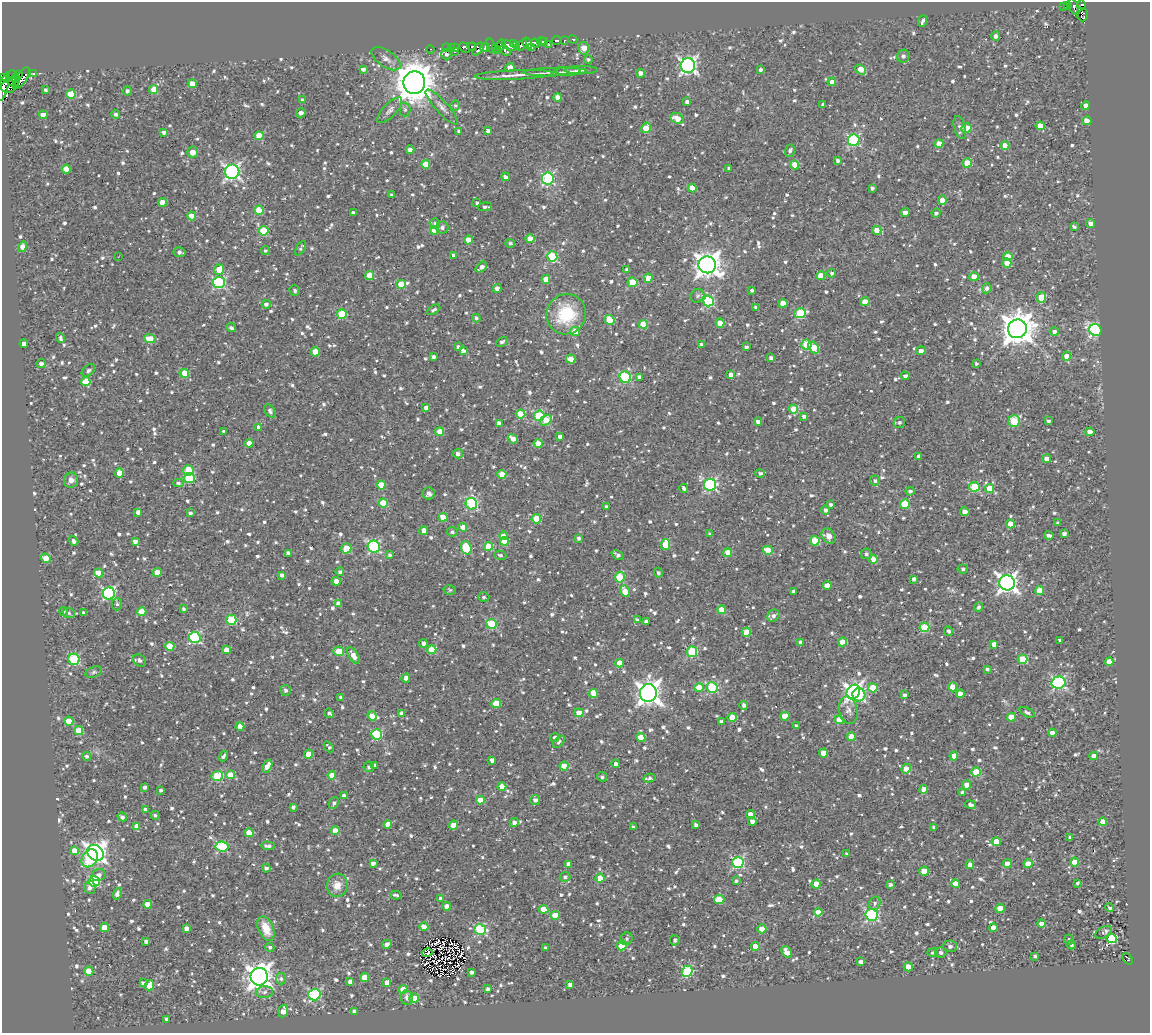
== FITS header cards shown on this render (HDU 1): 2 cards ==
NAXIS1  =                 1148
NAXIS2  =                 1031

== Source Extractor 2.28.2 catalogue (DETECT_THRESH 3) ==
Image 1148 x 1031 px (HDU 1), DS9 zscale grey, 1 PNG px = 1 image px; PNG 1152 x 1035 px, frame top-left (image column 1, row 1031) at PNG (2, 2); each listed source drawn as its Kron ellipse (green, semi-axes under 4 px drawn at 4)
Background 0.723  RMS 0.7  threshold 2.1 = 3 sigma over >= 5 px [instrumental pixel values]
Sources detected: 1272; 8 with non-positive FLUX_AUTO (blend fragments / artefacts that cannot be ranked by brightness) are neither listed nor drawn; of the other 1264, the 500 brightest by FLUX_AUTO listed and drawn (764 fainter detections omitted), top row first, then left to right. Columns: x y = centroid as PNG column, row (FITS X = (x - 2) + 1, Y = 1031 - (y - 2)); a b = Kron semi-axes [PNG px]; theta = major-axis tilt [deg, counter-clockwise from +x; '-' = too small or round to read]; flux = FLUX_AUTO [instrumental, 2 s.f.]
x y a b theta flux
1082 4 4 2 - 170
1068 5 3 3 - 340
1064 7 3 3 - 130
1074 7 8 3 -71 650
1083 15 6 5 - 320
923 21 6 3 69 130
996 36 5 4 - 170
573 39 4 3 - 120
557 40 5 3 - 440
542 41 4 3 - 520
564 41 3 3 - 860
545 42 3 2 - 300
514 43 3 3 - 220
527 43 6 3 -58 940
536 43 5 3 - 1400
501 45 6 3 70 370
517 45 3 2 - 130
522 45 6 4 57 880
549 45 3 2 - 420
491 46 7 4 -74 480
509 46 8 4 -28 1500
455 47 3 2 - 120
472 47 4 3 - 220
531 47 3 3 - 1700
447 48 3 3 - 150
451 48 3 3 - 540
464 48 6 4 -51 550
485 48 5 4 - 540
496 48 4 3 - 180
584 48 6 5 - 760
431 49 4 3 - 170
478 49 8 4 47 490
498 51 3 3 - 120
505 51 6 3 -39 160
455 52 3 2 - 110
446 54 5 5 - 100
903 56 6 6 - 180
386 59 17 8 -35 340
588 59 4 4 - 100
688 65 7 7 - 16000
510 67 4 4 - 720
363 69 4 3 - 190
761 69 3 3 - 120
861 69 6 4 -36 960
581 70 17 3 0 180
568 71 12 3 2 130
555 72 32 3 1 370
34 73 4 3 - 120
641 73 4 4 - 460
13 74 4 2 - 340
18 74 2 2 - 190
514 75 40 4 2 540
2 78 4 3 - 200
16 78 4 2 - 710
21 78 13 5 54 1600
13 82 6 4 -33 600
832 82 4 4 - 360
414 83 11 11 - 130000
192 84 4 4 - 640
4 87 14 4 75 830
9 87 7 6 - 650
154 89 4 4 - 1000
46 90 4 3 - 110
127 91 4 4 - 150
71 94 4 4 - 1500
557 97 4 4 - 440
303 100 4 4 - 140
687 102 4 4 - 200
823 105 3 3 - 110
455 106 5 5 - 100
1086 106 4 4 - 250
442 107 23 6 -48 300
390 110 16 6 46 240
405 110 7 5 90 110
301 113 5 4 - 250
115 114 4 4 - 130
43 115 4 4 - 510
677 118 7 5 -23 700
1087 121 5 4 - 860
1040 126 4 4 - 640
960 127 12 5 -74 200
646 128 5 4 - 780
966 128 5 4 - 1300
459 131 4 3 - 130
488 131 4 4 - 310
164 132 4 3 - 160
259 136 4 4 - 960
854 140 6 5 - 5300
939 144 4 4 - 780
1005 145 4 4 - 620
410 150 4 4 - 370
790 150 6 4 72 150
193 152 5 5 - 400
838 161 3 3 - 130
967 163 4 4 - 1100
426 164 4 4 - 880
795 165 4 4 - 750
729 168 3 3 - 100
66 169 4 4 - 990
232 172 7 7 - 13000
506 177 4 3 - 200
548 178 6 6 - 5600
692 188 4 4 - 770
872 188 4 3 - 120
391 194 3 3 - 110
942 200 4 4 - 630
162 202 4 4 - 710
477 203 4 3 - 110
485 207 7 3 4 100
259 210 4 4 - 1400
353 213 3 3 - 240
905 213 4 4 - 360
936 213 4 4 - 130
192 216 4 4 - 920
435 223 5 5 - 110
1090 224 4 4 - 520
442 227 6 6 - 150
1074 227 4 3 - 120
434 230 4 4 - 660
877 230 4 4 - 740
263 231 5 4 - 1900
530 239 4 4 - 870
468 240 4 4 - 800
510 243 4 4 - 110
23 247 5 4 - 550
301 248 8 4 57 100
265 250 4 4 - 100
179 252 6 5 - 170
454 255 4 3 - 180
552 256 5 5 - 3100
1008 256 4 4 - 740
118 257 3 2 - 150
1007 263 4 4 - 590
707 265 9 8 - 48000
481 267 6 4 40 250
219 269 5 5 - 800
627 269 4 3 - 140
832 273 4 4 - 110
370 275 4 4 - 890
821 276 4 4 - 910
974 277 4 4 - 710
648 278 4 4 - 850
546 279 4 4 - 800
632 282 5 5 - 1300
219 283 6 5 - 5300
401 284 5 4 - 1100
497 288 4 4 - 260
987 288 5 4 - 180
295 290 5 5 - 100
752 291 3 3 - 100
697 296 7 6 - 120
1041 297 5 4 - 830
708 301 5 5 - 4100
865 302 4 4 - 890
783 303 4 4 - 680
266 304 4 4 - 150
756 307 4 3 - 120
434 310 7 3 30 120
800 313 6 5 - 2900
342 314 5 5 - 2100
566 314 20 19 - 2600
476 318 4 3 - 120
610 320 5 4 - 1500
720 323 4 4 - 920
643 324 4 4 - 930
231 328 5 4 - 120
1017 329 9 9 - 90000
1095 330 6 6 - 8900
575 331 5 4 - 730
1054 332 5 4 - 180
60 338 5 3 - 120
150 338 6 4 -4 820
502 342 6 4 30 120
24 344 4 4 - 300
701 344 3 3 - 130
806 344 5 5 - 2200
458 347 4 4 - 110
746 347 4 3 - 100
814 347 6 4 -55 1000
463 351 4 3 - 220
921 351 5 4 - 270
315 352 4 4 - 850
1067 356 4 4 - 370
434 357 3 3 - 160
771 358 4 3 - 190
571 359 5 4 - 960
976 363 3 3 - 100
41 364 4 4 - 230
88 370 8 5 42 140
184 373 5 4 - 1300
731 375 4 4 - 370
905 376 4 4 - 140
625 377 6 5 - 4300
639 377 4 3 - 140
86 382 4 4 - 1300
426 408 4 4 - 200
794 409 4 4 - 1400
270 411 7 4 -60 160
520 414 5 4 - 1700
539 416 5 5 - 2600
804 416 4 4 - 130
546 420 6 4 34 1100
758 421 4 3 - 240
1014 421 6 5 - 2100
1048 421 4 3 - 110
899 422 6 5 - 110
499 423 4 4 - 300
259 427 4 4 - 250
224 432 4 3 - 160
439 432 4 4 - 660
1090 432 4 4 - 580
560 437 4 4 - 270
513 439 5 4 - 350
249 443 4 4 - 410
538 443 4 4 - 490
458 454 5 4 - 210
919 456 4 4 - 190
1047 459 4 4 - 450
188 470 5 5 - 1100
119 473 4 4 - 930
760 473 5 4 - 110
502 474 4 4 - 940
189 478 5 5 - 3100
71 480 7 7 - 290
875 481 5 5 - 110
178 483 5 4 - 110
381 485 4 4 - 990
710 485 6 6 - 7200
974 487 5 5 - 2500
684 488 4 3 - 140
990 488 4 4 - 840
910 491 4 3 - 110
429 493 6 6 - 190
383 503 4 4 - 1300
471 504 6 5 - 4900
905 504 5 4 - 2000
830 505 3 3 - 110
606 507 3 3 - 140
825 510 4 4 - 180
138 512 4 3 - 230
965 512 4 4 - 460
190 513 4 3 - 120
443 517 4 4 - 1100
536 519 4 4 - 1400
1058 523 3 3 - 100
1010 524 4 4 - 850
463 527 4 4 - 800
424 531 4 4 - 510
452 532 5 5 - 110
710 534 4 3 - 110
1064 534 4 3 - 210
1049 535 5 3 - 150
504 536 4 4 - 560
829 536 8 6 -50 440
579 538 4 3 - 140
74 541 5 4 - 140
135 541 4 4 - 230
504 541 4 4 - 870
815 541 5 5 - 1500
665 544 5 4 - 1500
488 546 4 4 - 1200
374 547 6 6 - 6500
346 548 5 5 - 1500
466 548 7 5 -71 2500
768 550 5 4 - 1200
288 553 4 3 - 170
728 553 4 4 - 1100
866 554 5 5 - 100
390 555 4 3 - 99
500 555 6 5 - 120
617 555 6 3 -35 150
46 558 5 4 - 830
873 559 4 4 - 810
963 569 5 4 - 100
157 572 4 4 - 620
340 572 4 4 - 120
98 573 4 4 - 870
658 573 5 4 - 110
282 575 4 4 - 180
620 577 5 4 - 1700
914 579 4 4 - 160
336 581 5 4 - 400
1007 583 8 7 - 24000
827 585 4 4 - 350
450 590 6 5 - 100
625 591 6 4 -63 1000
793 591 4 3 - 110
1039 591 4 4 - 530
109 593 6 6 - 6800
484 597 5 4 - 120
117 604 6 5 - 100
338 604 4 4 - 240
978 607 4 4 - 140
183 609 4 4 - 110
722 610 4 4 - 940
64 611 4 4 - 120
142 611 5 4 - 880
69 613 6 5 - 100
83 613 3 3 - 110
773 616 7 5 52 190
637 619 4 4 - 100
231 620 5 5 - 2500
646 622 4 3 - 200
491 624 5 5 - 2700
924 627 5 4 - 2400
949 631 5 4 - 110
746 632 4 4 - 1000
195 637 6 5 - 5200
1060 640 4 3 - 140
800 642 4 4 - 180
843 642 4 4 - 980
423 643 4 4 - 210
994 644 4 4 - 280
170 646 4 4 - 1500
226 650 4 4 - 490
432 650 4 4 - 1100
339 651 5 4 - 1400
692 652 5 5 - 3200
353 655 9 4 -59 420
74 659 5 5 - 3800
1022 659 5 4 - 2000
140 660 7 5 -38 170
1109 662 4 4 - 420
619 663 4 4 - 500
987 669 3 3 - 110
94 672 9 5 16 110
406 678 4 4 - 440
1058 683 7 6 - 8300
953 687 4 4 - 870
699 688 4 4 - 1000
712 688 5 5 - 3500
873 688 5 4 - 900
286 690 5 5 - 140
853 692 7 6 - 19000
648 693 9 8 - 40000
594 694 4 4 - 980
960 694 4 4 - 420
859 695 6 6 - 2200
905 695 4 3 - 170
341 697 4 3 - 140
496 704 5 4 - 1200
744 705 4 4 - 160
848 710 14 9 -77 300
1027 712 8 4 -26 150
329 713 5 4 - 100
401 713 4 4 - 160
579 713 4 4 - 930
372 716 5 4 - 680
785 716 5 4 - 750
732 717 5 4 - 830
1011 717 4 4 - 1100
839 720 4 4 - 930
69 721 4 4 - 950
721 722 3 3 - 160
240 726 4 4 - 630
796 726 4 3 - 110
79 730 4 4 - 1300
1052 733 4 4 - 310
377 734 5 5 - 3200
555 737 4 4 - 160
641 737 4 4 - 960
851 737 4 4 - 930
559 742 7 4 46 100
329 747 6 3 -49 98
824 753 4 4 - 800
309 754 4 4 - 930
87 756 4 4 - 120
223 756 5 3 - 130
954 756 4 4 - 880
1094 756 4 4 - 400
492 760 4 4 - 240
616 764 4 4 - 210
375 765 4 3 - 120
267 766 7 4 63 450
564 766 4 4 - 850
369 767 5 5 - 120
906 769 5 4 - 720
976 772 4 4 - 1300
231 775 4 4 - 1100
332 775 4 4 - 550
217 776 6 4 19 2400
602 777 5 4 - 110
650 778 6 4 15 110
966 785 4 4 - 440
502 786 4 4 - 1000
145 787 4 3 - 160
924 789 4 4 - 490
161 790 3 3 - 110
962 792 4 3 - 130
344 796 4 4 - 270
480 800 4 4 - 900
535 800 5 5 - 190
334 803 6 4 64 120
970 805 6 3 -9 160
293 807 4 3 - 120
146 810 4 4 - 310
751 814 4 4 - 500
155 815 4 4 - 100
122 817 5 3 - 180
752 821 4 4 - 170
514 822 4 4 - 190
1103 822 4 4 - 990
388 824 4 4 - 610
453 825 5 4 - 750
696 825 4 3 - 160
137 826 4 4 - 400
633 827 4 3 - 130
934 827 4 4 - 150
335 831 4 4 - 880
249 833 4 4 - 820
1070 837 4 3 - 100
996 842 4 4 - 870
222 846 6 5 - 3700
268 846 7 3 -4 140
74 851 4 4 - 650
95 853 9 7 -46 27000
847 854 4 3 - 150
90 858 10 7 54 1700
1075 862 4 4 - 870
373 863 4 4 - 230
738 863 6 5 - 5900
569 864 4 4 - 390
1007 864 4 4 - 740
1028 864 4 4 - 880
970 865 4 4 - 420
266 868 4 4 - 130
924 871 4 4 - 930
98 875 7 6 - 220
565 877 5 5 - 120
600 878 4 4 - 930
94 881 5 5 - 4000
736 881 4 4 - 100
1077 883 3 3 - 100
816 884 4 4 - 880
890 884 4 4 - 140
956 884 4 4 - 810
337 885 11 10 - 520
90 887 6 5 - 220
117 894 6 4 72 180
396 895 6 3 -13 100
441 898 4 3 - 190
719 900 5 4 - 1200
875 903 7 6 - 120
147 904 4 4 - 570
447 906 4 4 - 460
1000 908 4 4 - 840
1110 908 4 3 - 100
544 909 4 4 - 920
818 912 4 4 - 310
555 915 4 4 - 1100
872 915 6 6 - 7000
1041 924 4 4 - 350
424 927 4 4 - 920
993 927 4 4 - 440
104 928 4 4 - 780
186 928 4 4 - 290
266 929 13 7 -68 910
762 929 4 4 - 1000
480 930 6 5 - 4300
1103 932 9 5 29 170
1112 938 5 4 - 8300
626 939 6 5 - 110
675 940 5 5 - 110
1069 940 5 5 - 100
146 941 4 3 - 160
387 944 5 4 - 250
622 945 5 4 - 1400
1071 945 4 4 - 130
755 946 4 4 - 740
950 946 7 6 - 190
270 947 5 4 - 110
545 948 4 3 - 160
787 952 6 4 -55 370
941 952 6 5 - 140
427 953 5 4 - 170
932 953 5 4 - 99
1035 956 3 3 - 110
1128 959 6 3 -53 400
860 962 4 3 - 200
908 967 4 4 - 770
89 971 4 4 - 1200
687 971 5 5 - 3700
471 972 4 3 - 130
259 977 9 8 - 50000
365 977 4 4 - 680
281 978 6 5 - 120
350 981 4 4 - 220
387 982 4 4 - 340
143 983 4 3 - 130
570 984 4 4 - 250
149 985 5 4 - 540
403 989 4 4 - 1100
488 989 3 3 - 150
264 992 8 6 4 160
314 995 6 5 - 4700
407 998 7 6 - 260
414 998 4 4 - 1200
283 1011 6 4 72 480
354 1011 4 3 - 150
166 1019 4 3 - 99
At the frame edge (FLAGS 8, measured only in part): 2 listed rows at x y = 2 78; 4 87
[764 fainter detections neither listed nor drawn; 8 non-positive-flux detections neither listed nor drawn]